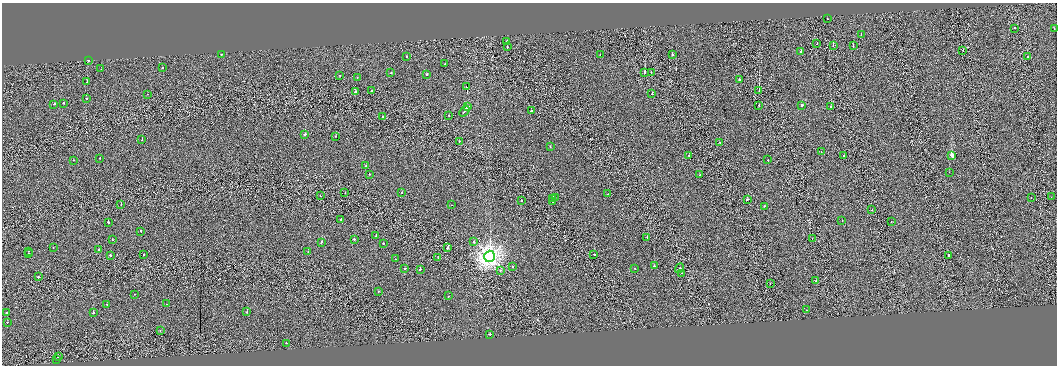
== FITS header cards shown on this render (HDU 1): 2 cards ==
NAXIS1  =                 2110
NAXIS2  =                  727

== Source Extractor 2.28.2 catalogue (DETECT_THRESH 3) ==
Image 2110 x 727 px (HDU 1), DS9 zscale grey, zoomed out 1/2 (1 PNG px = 2 x 2 image px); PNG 1059 x 368 px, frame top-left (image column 2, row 726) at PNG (2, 3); each listed source drawn as its Kron ellipse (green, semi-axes under 4 px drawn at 4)
Background -0.00644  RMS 0.28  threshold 0.838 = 3 sigma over >= 5 px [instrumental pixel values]
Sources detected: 144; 15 cannot appear on this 1/2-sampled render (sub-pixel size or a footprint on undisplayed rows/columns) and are neither listed nor drawn; the other 129 listed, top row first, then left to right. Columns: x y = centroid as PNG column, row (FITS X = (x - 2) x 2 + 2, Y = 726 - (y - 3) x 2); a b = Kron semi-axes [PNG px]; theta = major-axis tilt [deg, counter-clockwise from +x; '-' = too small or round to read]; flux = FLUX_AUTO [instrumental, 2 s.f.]
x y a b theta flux
827 19 2 1 - 48
1014 28 2 2 - 290
1054 29 2 1 - 68
861 35 2 2 - 220
507 42 2 1 - 160
817 44 2 1 - 190
833 45 2 1 - 140
853 46 2 2 - 160
507 47 2 2 - 180
963 50 2 1 - 130
801 52 2 2 - 170
221 54 2 2 - 170
672 54 2 2 - 220
600 55 2 1 - 84
406 56 2 2 - 91
1028 56 2 1 - 430
88 61 2 2 - 210
445 64 2 2 - 250
163 67 2 2 - 86
101 69 2 1 - 74
651 72 2 2 - 220
391 73 2 2 - 180
645 73 2 2 - 850
427 74 2 2 - 620
340 75 2 2 - 71
357 77 2 2 - 96
739 80 2 2 - 1100
87 82 2 2 - 150
466 87 2 1 - 52000
371 90 2 1 - 66
759 91 2 1 - 500
355 92 2 2 - 280
148 94 2 1 - 100
652 94 2 2 - 200
86 99 2 2 - 170
64 103 2 2 - 220
54 104 2 2 - 250
759 105 2 1 - 80
802 105 3 2 - 300
467 107 4 2 - 550
831 107 2 2 - 250
464 111 6 2 52 800
531 111 2 2 - 1700
449 115 2 1 - 89
383 116 2 2 - 270
305 134 2 2 - 470
336 136 2 2 - 110
142 140 2 2 - 120
459 141 2 2 - 240
720 142 2 2 - 190
550 147 2 2 - 110
821 152 2 1 - 84
689 155 2 2 - 97
844 155 2 2 - 140
952 156 4 2 - 4200
100 158 2 2 - 69
73 160 2 2 - 110
768 160 2 2 - 140
366 166 2 2 - 85
949 172 2 1 - 76
369 174 2 2 - 130
700 175 2 2 - 92
345 193 2 1 - 78
401 193 2 2 - 220
607 194 2 1 - 78
320 196 2 1 - 39
555 197 2 1 - 82
1051 197 2 1 - 12
553 198 2 2 - 620
1031 198 2 2 - 67
747 199 3 2 - 450
521 201 2 2 - 150
553 201 3 1 - 650
121 204 2 1 - 180
451 205 2 1 - 99
765 206 2 2 - 110
872 210 2 1 - 95
341 219 2 2 - 110
842 221 2 1 - 71
108 222 2 2 - 250
891 222 2 1 - 120
141 231 2 2 - 320
376 236 2 1 - 86
647 237 2 2 - 180
812 238 2 1 - 98
354 239 2 2 - 240
112 240 2 2 - 100
321 242 3 2 - 730
473 242 2 2 - 170
383 243 2 2 - 170
53 247 2 2 - 61
447 247 2 1 - 250
98 250 2 1 - 100
29 251 2 1 - 200
308 251 2 2 - 180
28 253 2 1 - 57
144 254 2 2 - 160
594 254 2 2 - 260
110 255 2 2 - 250
948 255 2 2 - 570
490 256 6 5 - 18000
438 258 2 1 - 98
395 259 2 2 - 94
654 266 2 2 - 420
512 267 2 2 - 63
405 268 2 2 - 320
679 268 5 2 - 520
420 269 2 2 - 420
635 269 2 1 - 53
500 270 2 2 - 66
682 273 2 1 - 100
38 277 2 2 - 490
816 281 2 2 - 140
770 284 2 1 - 60
378 292 2 1 - 110
134 294 2 1 - 120
448 296 2 2 - 150
107 304 2 2 - 100
166 304 2 2 - 100
807 310 2 2 - 130
247 312 2 2 - 420
6 313 2 2 - 130
93 313 2 2 - 790
7 322 2 2 - 100
160 331 2 1 - 100
490 334 2 2 - 250
286 343 2 2 - 190
58 357 2 2 - 270
56 360 2 2 - 110
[15 sub-pixel or undisplayed-footprint detections neither listed nor drawn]